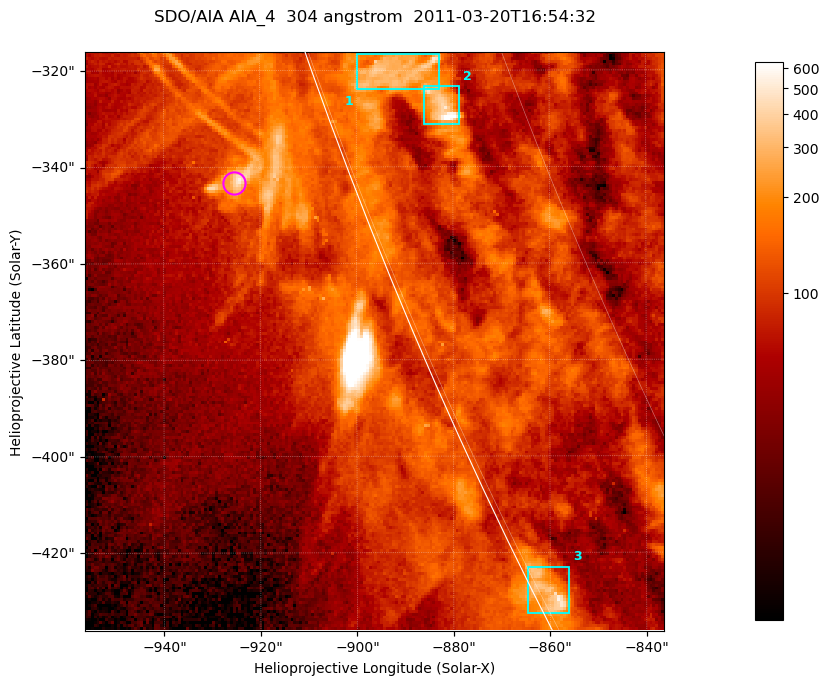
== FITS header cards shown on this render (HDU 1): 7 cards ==
TELESCOP= 'SDO/AIA '           / For AIA: SDO/AIA
INSTRUME= 'AIA_4   '           / For AIA: AIA_ATA1, AIA_ATA2, AIA_ATA3 or AIA_AT
WAVELNTH=                  304 / [angstrom] Wavelength
WAVEUNIT= 'angstrom'           / Wavelength unit: angstrom
DATE-OBS= '2011-03-20T16:54:32.123' / [ISO] Date when observation started; ISO 8
CTYPE1  = 'HPLN-TAN'           / CTYPE1; Typically HPLN
CTYPE2  = 'HPLT-TAN'           / CTYPE2; Typically HPLT

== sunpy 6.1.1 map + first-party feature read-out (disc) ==
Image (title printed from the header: SDO/AIA AIA_4  304 angstrom  2011-03-20T16:54:32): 200 x 200 px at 0.6 arcsec/px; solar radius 964 arcsec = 1606 px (partial field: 0.2% of the solar disc is inside the frame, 42% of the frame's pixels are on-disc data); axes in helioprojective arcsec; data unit not stated in the header (colour bar unlabelled)
Orientation: roll -0.132 deg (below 1 deg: not rotated)
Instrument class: DISC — disc imager (sunpy class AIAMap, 304 A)
Bright regions (active regions / flare kernels): reference = the on-disc median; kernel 3 px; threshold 5 sigma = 177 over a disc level ~91.4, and >= 1.15x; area >= 40 px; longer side >= 3 px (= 1.8 arcsec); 3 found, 3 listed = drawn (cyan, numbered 1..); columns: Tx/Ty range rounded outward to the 2 arcsec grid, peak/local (2 s.f.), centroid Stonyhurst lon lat
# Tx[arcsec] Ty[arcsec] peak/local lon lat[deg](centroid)
1 -900..-882 -324..-316 3.8 -81 -21
2 -886..-878 -332..-322 7.3 -79 -21
3 -866..-856 -434..-422 4.8 -88 -27
Off-limb structures (1.02-1.3 R_sun): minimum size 25 px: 7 found; the strongest spans PA ~110 deg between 1.02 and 1.03 R_sun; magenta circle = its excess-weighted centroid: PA ~110 deg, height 1.02 R_sun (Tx ~-926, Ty ~-344 arcsec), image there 3.8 x the reference